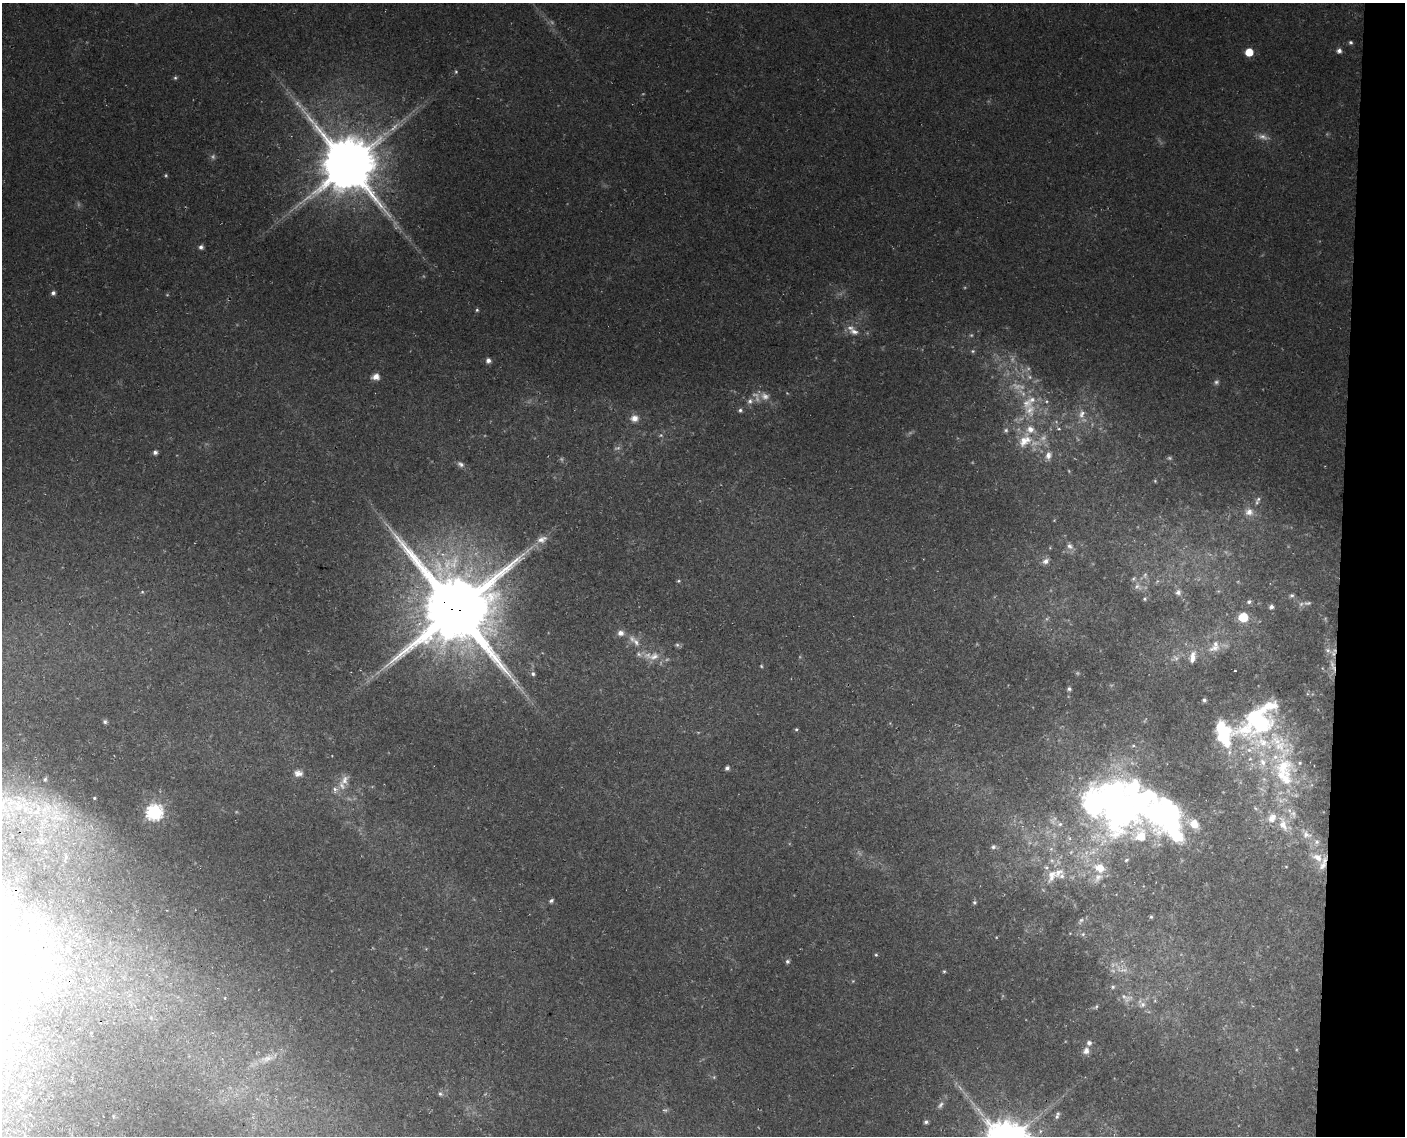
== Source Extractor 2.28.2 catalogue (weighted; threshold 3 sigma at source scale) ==
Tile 6 of 3 x 4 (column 3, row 2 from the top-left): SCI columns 3149-4551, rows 2275-3408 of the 4897 x 4553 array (HDU 1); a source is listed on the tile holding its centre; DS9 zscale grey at full resolution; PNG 1407 x 1138 px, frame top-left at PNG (2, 3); no overlay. Shown black and unused: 5% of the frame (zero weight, under 3 of 4 exposures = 5% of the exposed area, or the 3 px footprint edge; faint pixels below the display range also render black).
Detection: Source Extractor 2.28.2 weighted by HDU 2 'WHT'; one run over the whole footprint, this tile lists its part. Background 0.0198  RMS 0.0035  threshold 0.0157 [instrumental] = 3 sigma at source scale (4.5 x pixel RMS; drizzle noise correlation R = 1.50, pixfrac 1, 0.0396/0.0396 arcsec/px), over >= 5 px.
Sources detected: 169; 37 too faint to see at this stretch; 5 inside a brighter object's white glare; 1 cosmic-ray / hot-pixel residue — not listed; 31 inside a brighter listed object's ellipse — not listed separately; the other 95 listed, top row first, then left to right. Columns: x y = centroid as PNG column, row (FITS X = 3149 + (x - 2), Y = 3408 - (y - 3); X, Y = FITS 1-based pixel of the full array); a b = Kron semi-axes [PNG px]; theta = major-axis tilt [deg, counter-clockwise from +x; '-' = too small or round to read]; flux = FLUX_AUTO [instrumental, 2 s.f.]
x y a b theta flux
1351 42 5 4 - 0.69
1339 51 5 5 - 1.6
1249 52 6 5 - 8.3
456 72 6 5 - 0.53
175 78 5 5 - 0.56
347 165 17 15 -51 2800
166 175 5 4 - 0.48
201 247 5 5 - 1.1
53 293 5 5 - 1.1
477 310 5 5 - 0.59
854 332 16 9 -24 3.2
973 351 5 5 - 0.56
488 360 6 5 - 1.7
376 377 7 6 - 3.3
1216 382 7 7 - 1
765 396 13 10 -27 2.8
750 401 8 8 - 1.6
1046 401 6 5 - 0.64
740 410 6 5 - 0.78
1030 410 21 18 -85 11
1082 414 14 10 70 3.2
634 418 10 8 6 2.7
1059 429 5 4 - 0.52
1006 430 6 6 - 0.85
661 435 6 5 - 0.62
1025 440 25 16 48 9.6
155 452 5 5 - 1.2
1048 455 12 9 73 2.5
461 464 10 6 -31 1.3
1155 481 5 4 - 0.38
1258 499 9 6 53 1.1
1249 512 11 10 - 3.2
542 539 16 10 20 3.4
1070 546 11 8 -34 1.9
1046 561 9 7 24 1.9
1145 575 9 5 81 1
678 581 5 4 - 0.49
1137 586 11 9 -29 2.1
142 592 5 4 - 0.42
1178 592 9 7 87 1.5
1292 596 6 5 - 0.78
1145 599 5 5 - 0.55
1249 602 7 6 - 0.84
1307 603 13 6 4 1.4
1271 607 5 5 - 1.2
456 609 23 22 - 4800
1243 617 6 6 - 15
621 633 9 7 8 1.9
636 642 13 8 -63 2.5
677 645 7 6 - 0.76
1328 650 13 6 -30 1.6
654 656 18 11 20 5
1192 657 18 9 78 3.9
761 666 5 4 - 0.4
533 674 6 5 - 0.86
1069 689 4 4 - 0.75
1204 700 5 5 - 0.77
105 722 5 5 - 0.83
796 729 5 4 - 0.49
1279 744 132 65 -71 84
727 768 5 4 - 1.1
298 773 10 8 2 2.1
45 779 6 4 73 0.53
345 780 15 10 77 3.1
335 789 9 7 -58 1.5
94 798 4 3 - 0.43
20 805 83 32 -15 55
1121 806 54 37 -65 170
155 812 7 7 - 100
1171 819 45 16 -69 69
1060 824 7 6 - 1
1194 824 15 10 -37 6.5
993 847 7 6 - 0.87
66 856 10 6 -85 1.4
1126 860 6 4 20 0.61
1100 868 16 12 -19 6
1052 876 20 12 71 5.3
551 901 6 4 34 0.82
974 902 5 5 - 0.63
1151 917 5 4 - 0.53
1083 934 6 6 - 0.76
876 955 5 4 - 0.48
787 961 5 5 - 0.82
944 971 5 4 - 0.43
225 998 4 3 - 0.23
1126 998 21 11 -19 4.7
1096 1007 10 5 41 0.79
1089 1043 7 7 - 1.3
1086 1051 8 7 - 2.3
267 1059 23 10 20 5.3
440 1094 7 6 - 0.85
940 1105 10 6 52 1.2
665 1110 8 5 -1 0.84
1057 1117 6 5 - 0.74
926 1122 5 4 - 0.84
Overlapping masked pixels (flux is a lower limit): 1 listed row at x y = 456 609
Isophote crosses this tile's border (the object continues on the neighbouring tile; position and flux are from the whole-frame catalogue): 1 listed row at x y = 20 805